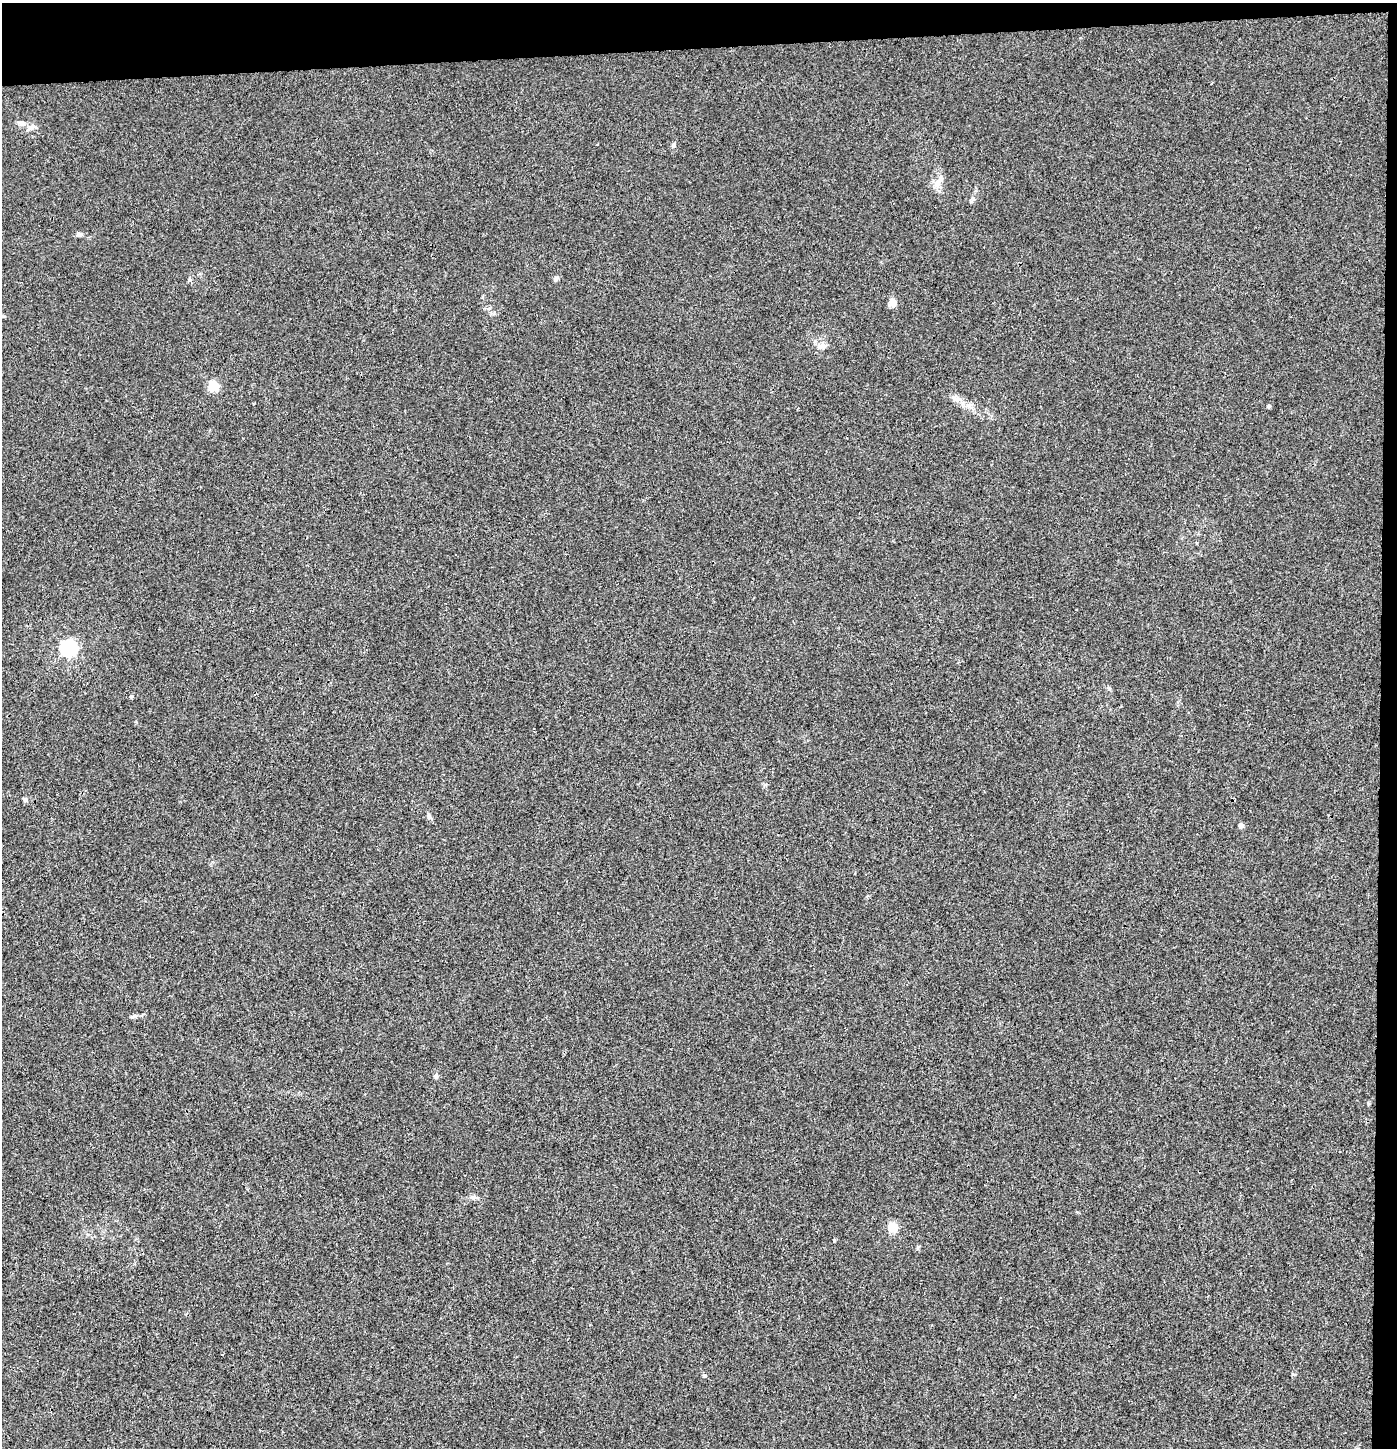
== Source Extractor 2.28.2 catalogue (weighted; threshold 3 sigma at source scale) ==
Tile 3 of 3 x 3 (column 3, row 1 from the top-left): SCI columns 2791-4185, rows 2948-4393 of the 4192 x 4448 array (HDU 1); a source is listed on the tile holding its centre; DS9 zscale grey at full resolution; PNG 1399 x 1450 px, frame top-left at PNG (2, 3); no overlay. Shown black and unused: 4% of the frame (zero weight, under 3 of 4 exposures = <1% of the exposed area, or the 3 px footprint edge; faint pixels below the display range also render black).
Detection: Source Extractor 2.28.2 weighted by HDU 2 'WHT'; one run over the whole footprint, this tile lists its part. Background 0.00387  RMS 0.0032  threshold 0.0145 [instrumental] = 3 sigma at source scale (4.5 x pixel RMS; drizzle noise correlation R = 1.50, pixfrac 1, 0.0396/0.0396 arcsec/px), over >= 5 px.
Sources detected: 23; all 23 listed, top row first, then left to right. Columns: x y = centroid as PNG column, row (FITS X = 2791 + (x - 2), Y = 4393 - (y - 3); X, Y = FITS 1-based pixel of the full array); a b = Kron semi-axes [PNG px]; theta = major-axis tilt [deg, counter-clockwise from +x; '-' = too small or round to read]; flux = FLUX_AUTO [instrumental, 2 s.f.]
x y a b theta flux
22 123 10 7 -8 1.3
31 128 13 5 29 1.2
673 146 7 5 74 0.65
940 180 13 8 40 2.1
971 201 6 4 -18 0.44
79 235 8 6 -9 0.78
556 278 8 6 44 0.68
893 302 9 7 -84 2.9
819 346 11 10 - 2.1
213 386 5 5 - 18
957 399 17 6 -6 2.1
1269 406 5 4 - 0.61
69 648 7 6 - 87
131 696 5 4 - 0.39
24 799 8 4 -54 0.48
429 817 8 6 -57 0.8
1241 825 5 4 - 1.6
436 1076 6 5 - 0.81
473 1197 8 6 -14 0.95
892 1227 5 5 - 18
834 1240 4 4 - 0.32
918 1248 7 4 71 0.44
705 1376 4 4 - 1
Unlisted compact peaks at least as high as the median listed source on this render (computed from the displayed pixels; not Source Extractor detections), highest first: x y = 134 1016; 189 280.